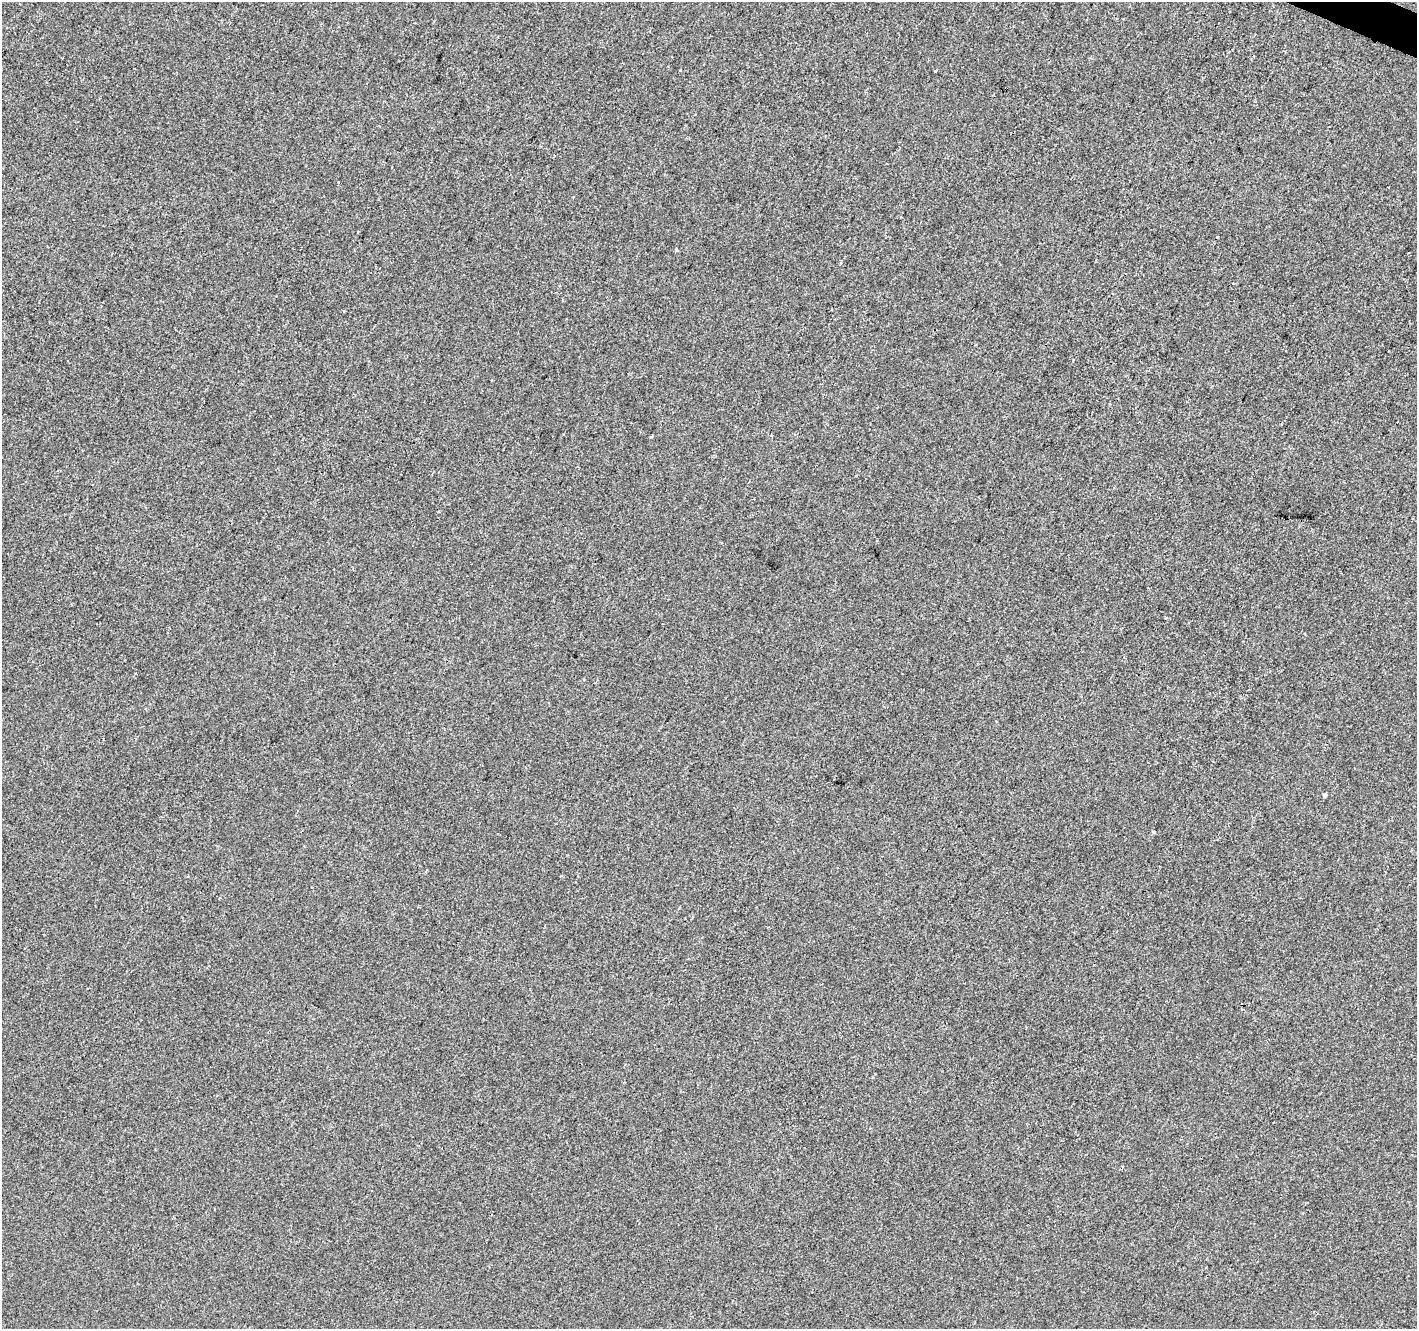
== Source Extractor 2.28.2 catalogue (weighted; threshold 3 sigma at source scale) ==
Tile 10 of 4 x 4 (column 2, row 3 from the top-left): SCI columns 1422-2836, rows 1597-2923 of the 5667 x 5782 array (HDU 1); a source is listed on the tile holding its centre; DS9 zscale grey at full resolution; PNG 1419 x 1331 px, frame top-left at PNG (2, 2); no overlay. Shown black and unused: <1% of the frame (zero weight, under 2 of 3 exposures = <1% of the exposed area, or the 3 px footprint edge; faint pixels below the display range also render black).
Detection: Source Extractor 2.28.2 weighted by HDU 2 'WHT'; one run over the whole footprint, this tile lists its part. Background -6.41e-04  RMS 0.0041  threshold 0.0186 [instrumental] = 3 sigma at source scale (4.5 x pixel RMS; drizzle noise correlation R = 1.50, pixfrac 1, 0.0396/0.0396 arcsec/px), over >= 5 px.
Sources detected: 5; all 5 listed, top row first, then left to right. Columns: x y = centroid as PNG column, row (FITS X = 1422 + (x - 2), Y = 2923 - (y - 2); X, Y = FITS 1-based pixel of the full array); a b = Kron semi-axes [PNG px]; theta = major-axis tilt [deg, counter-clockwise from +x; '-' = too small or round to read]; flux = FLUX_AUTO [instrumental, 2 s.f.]
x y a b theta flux
680 70 3 2 - 0.35
936 71 3 3 - 1.8
676 250 3 3 - 1
1325 795 5 4 - 0.65
1153 832 4 3 - 0.83